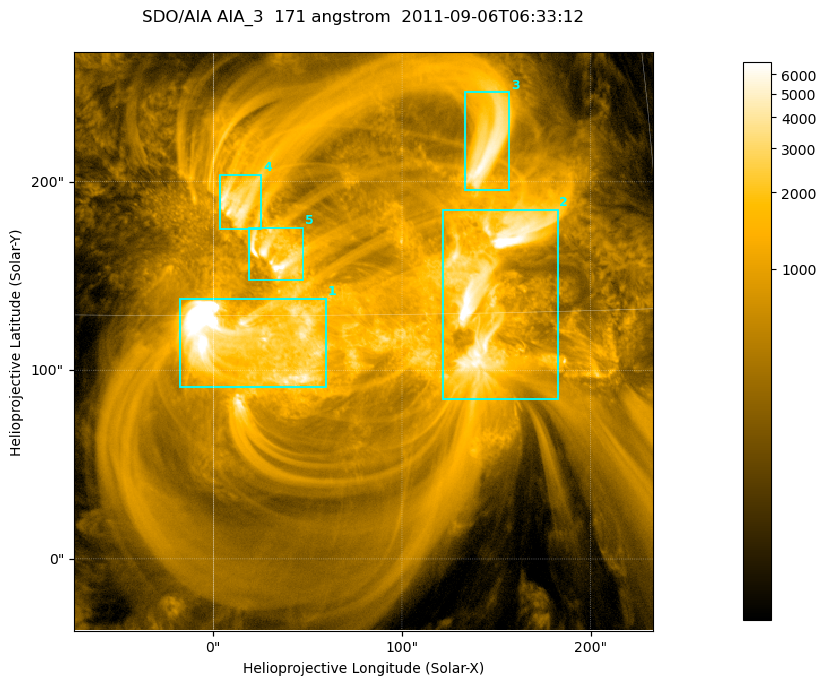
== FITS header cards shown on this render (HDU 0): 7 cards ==
TELESCOP= 'SDO/AIA '
INSTRUME= 'AIA_3   '
WAVELNTH=                  171
WAVEUNIT= 'angstrom'
DATE-OBS= '2011-09-06T06:33:12.34'
CTYPE1  = 'HPLN-TAN'
CTYPE2  = 'HPLT-TAN'

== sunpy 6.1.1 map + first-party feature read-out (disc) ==
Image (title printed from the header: SDO/AIA AIA_3  171 angstrom  2011-09-06T06:33:12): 512 x 512 px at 0.599 arcsec/px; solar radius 952 arcsec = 1587 px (partial field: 3.3% of the solar disc is inside the frame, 100% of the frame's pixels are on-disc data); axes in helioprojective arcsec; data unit not stated in the header (colour bar unlabelled)
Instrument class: DISC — disc imager (sunpy class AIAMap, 171 A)
Bright regions (active regions / flare kernels): reference = the on-disc median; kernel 5 px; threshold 5 sigma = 2089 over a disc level ~474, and >= 1.15x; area >= 262 px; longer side >= 6 px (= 3.6 arcsec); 5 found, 5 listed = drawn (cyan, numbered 1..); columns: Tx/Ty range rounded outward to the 2 arcsec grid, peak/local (2 s.f.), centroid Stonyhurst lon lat
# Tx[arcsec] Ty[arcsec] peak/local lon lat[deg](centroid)
1 -18..60 90..138 33 +1 +14
2 122..184 84..186 16 +9 +16
3 132..158 196..248 12 +9 +20
4 2..26 174..204 10 +1 +19
5 18..48 148..176 15 +2 +17